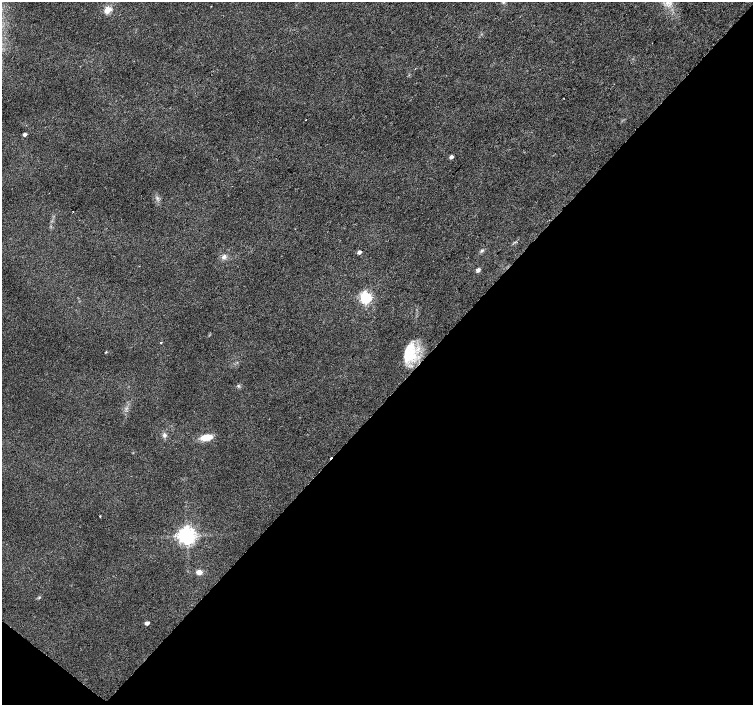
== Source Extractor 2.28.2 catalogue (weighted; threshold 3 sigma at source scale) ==
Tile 15 of 4 x 4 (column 3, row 4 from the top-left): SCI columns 3008-4508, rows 237-1642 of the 6009 x 6027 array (HDU 1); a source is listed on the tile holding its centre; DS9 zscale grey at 2 x 2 block average (1 PNG px = mean of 2 x 2 image px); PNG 755 x 707 px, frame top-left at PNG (2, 2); no overlay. Shown black and unused: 44% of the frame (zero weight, under 2 of 3 exposures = <1% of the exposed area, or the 3 px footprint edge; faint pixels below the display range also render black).
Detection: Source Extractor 2.28.2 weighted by HDU 2 'WHT'; one run over the whole footprint, this tile lists its part. Background 0.0153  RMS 0.0065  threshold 0.0292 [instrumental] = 3 sigma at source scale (4.5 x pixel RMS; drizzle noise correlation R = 1.50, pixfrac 1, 0.0396/0.0396 arcsec/px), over >= 5 px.
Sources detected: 23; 2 cosmic-ray / hot-pixel residue — not listed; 1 inside a brighter listed object's ellipse — not listed separately; the other 20 listed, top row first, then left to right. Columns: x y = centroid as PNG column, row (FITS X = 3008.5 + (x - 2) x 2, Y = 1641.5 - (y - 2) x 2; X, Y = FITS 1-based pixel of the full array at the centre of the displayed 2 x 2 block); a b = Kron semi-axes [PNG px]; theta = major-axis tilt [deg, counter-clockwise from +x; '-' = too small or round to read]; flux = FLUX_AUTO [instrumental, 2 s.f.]
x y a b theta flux
108 10 3 3 - 52
306 120 2 2 - 3
24 134 3 2 - 5.2
451 157 3 3 - 7.1
73 211 2 2 - 2.1
482 250 5 3 - 2.5
359 252 3 3 - 6.7
224 257 7 5 43 5.3
478 270 5 3 - 4.4
366 297 4 4 - 260
161 343 2 2 - 3.4
106 352 3 2 - 0.89
410 355 21 15 28 44
164 435 5 5 - 4
206 437 13 7 10 19
100 516 2 2 - 1.4
187 536 5 5 - 850
199 572 6 5 - 7.5
39 598 3 2 - 1.3
147 623 3 3 - 7.8
Diffuse or blended objects may show on this block-average render without a row.